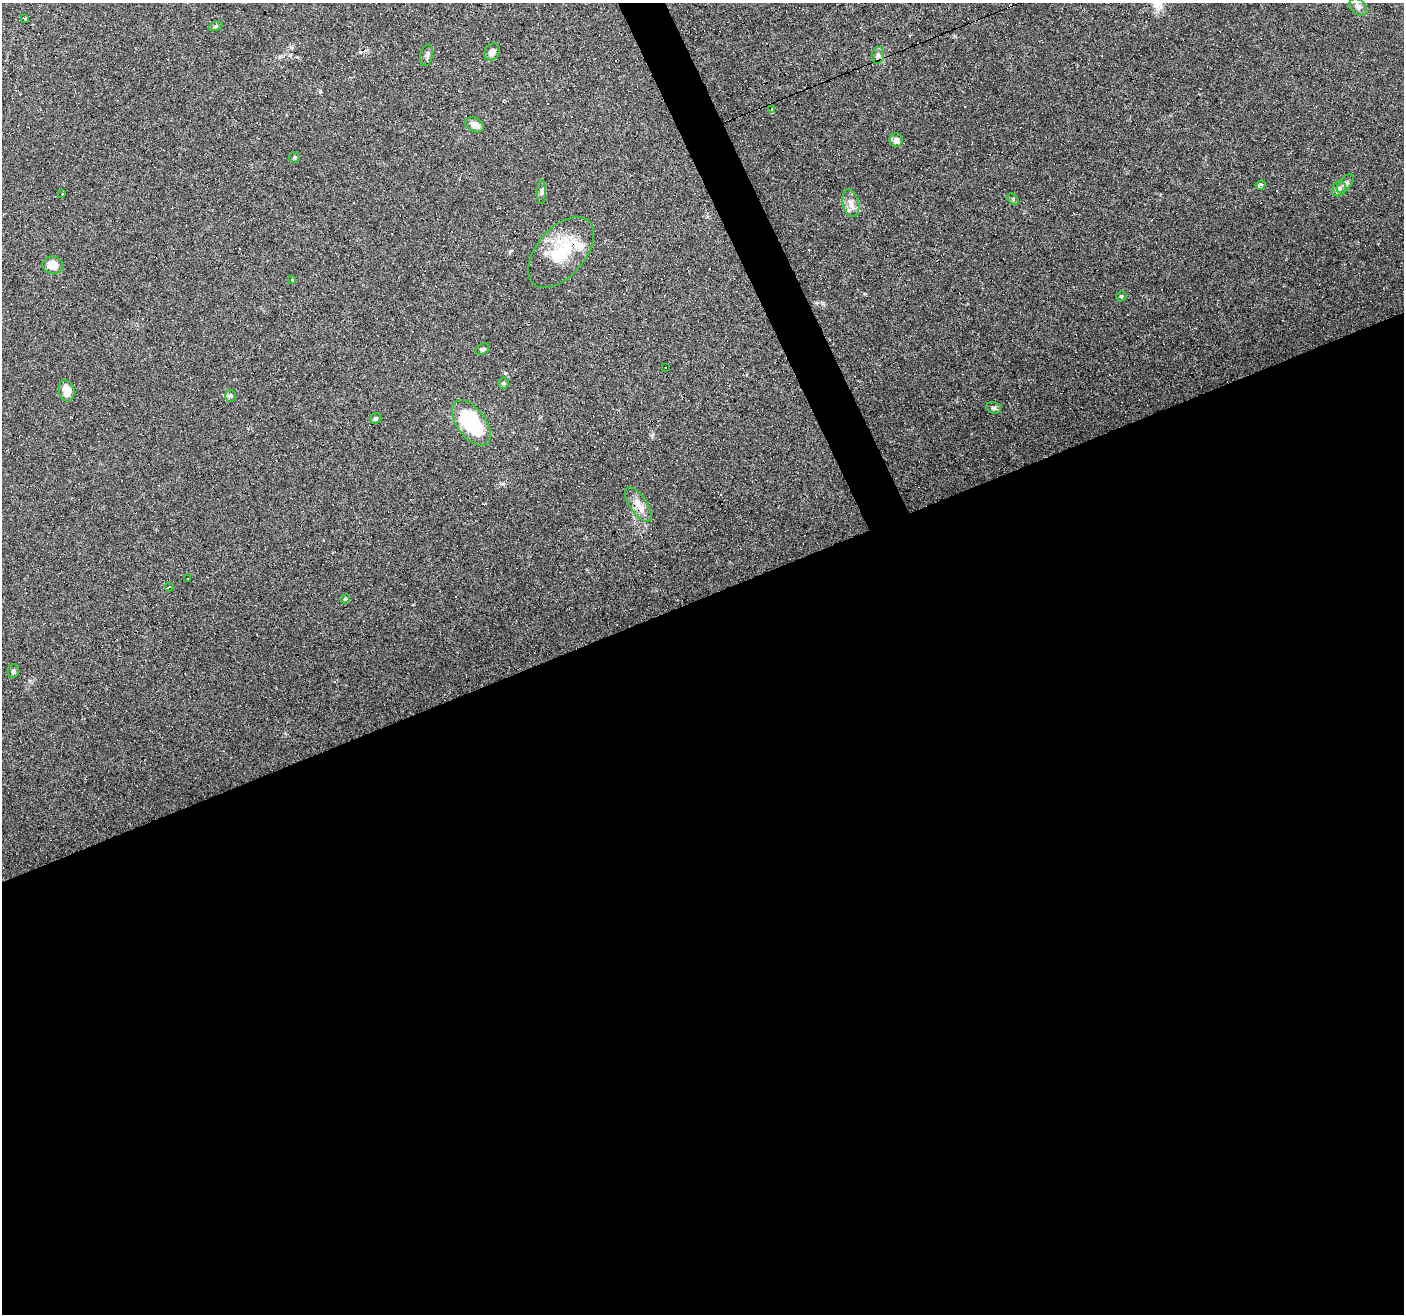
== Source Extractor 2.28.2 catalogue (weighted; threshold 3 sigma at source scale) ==
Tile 15 of 4 x 4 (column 3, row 4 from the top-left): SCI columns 2807-4208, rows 82-1393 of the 5611 x 5467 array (HDU 1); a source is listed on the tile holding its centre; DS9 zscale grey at full resolution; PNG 1406 x 1316 px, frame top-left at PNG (2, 3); each listed source drawn as its Kron ellipse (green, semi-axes under 4 px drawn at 4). Shown black and unused: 56% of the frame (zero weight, under 4 of 8 exposures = <1% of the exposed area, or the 3 px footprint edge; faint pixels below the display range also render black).
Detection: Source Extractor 2.28.2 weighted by HDU 2 'WHT'; one run over the whole footprint, this tile lists its part. Background 0.0498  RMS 0.0024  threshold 0.00977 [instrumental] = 3 sigma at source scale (4.09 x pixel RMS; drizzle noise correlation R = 1.36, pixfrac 0.8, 0.0396/0.0396 arcsec/px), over >= 5 px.
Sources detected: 49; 13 cosmic-ray / hot-pixel residue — neither listed nor drawn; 2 inside a brighter listed object's ellipse — not listed separately; the other 34 listed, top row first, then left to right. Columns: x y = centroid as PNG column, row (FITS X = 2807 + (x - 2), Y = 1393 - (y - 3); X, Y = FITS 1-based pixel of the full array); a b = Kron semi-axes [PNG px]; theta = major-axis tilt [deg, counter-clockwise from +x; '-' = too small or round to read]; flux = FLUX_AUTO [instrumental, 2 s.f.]
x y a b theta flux
1358 7 10 7 -43 0.87
25 18 3 3 - 0.27
215 26 7 4 20 0.39
492 52 9 7 52 1.1
427 55 11 6 78 0.76
878 55 8 6 78 0.7
772 110 3 3 - 2.7
474 125 10 7 -27 1.6
896 140 7 6 - 1
294 158 5 5 - 0.34
1345 184 11 5 51 0.7
1260 185 5 4 - 2.3
1339 189 8 6 53 0.7
541 192 12 4 89 0.55
62 194 4 2 - 0.6
1013 199 7 4 -48 0.37
851 203 14 8 -77 1.6
561 252 42 24 49 11
53 265 10 8 -9 3.2
292 280 3 3 - 2.2
1121 296 5 4 - 0.27
483 349 8 5 25 0.45
666 368 3 3 - 1.6
503 383 5 5 - 0.38
67 391 11 7 -75 2.3
230 396 6 5 - 0.41
994 408 7 5 -15 0.48
375 419 6 5 - 0.41
471 423 26 14 -53 18
638 505 20 8 -55 2.4
187 579 3 3 - 2.1
169 587 4 3 - 2.3
345 599 5 3 - 0.23
13 671 7 5 81 0.44
Overlapping masked pixels (flux is a lower limit): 3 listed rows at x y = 561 252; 471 423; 638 505